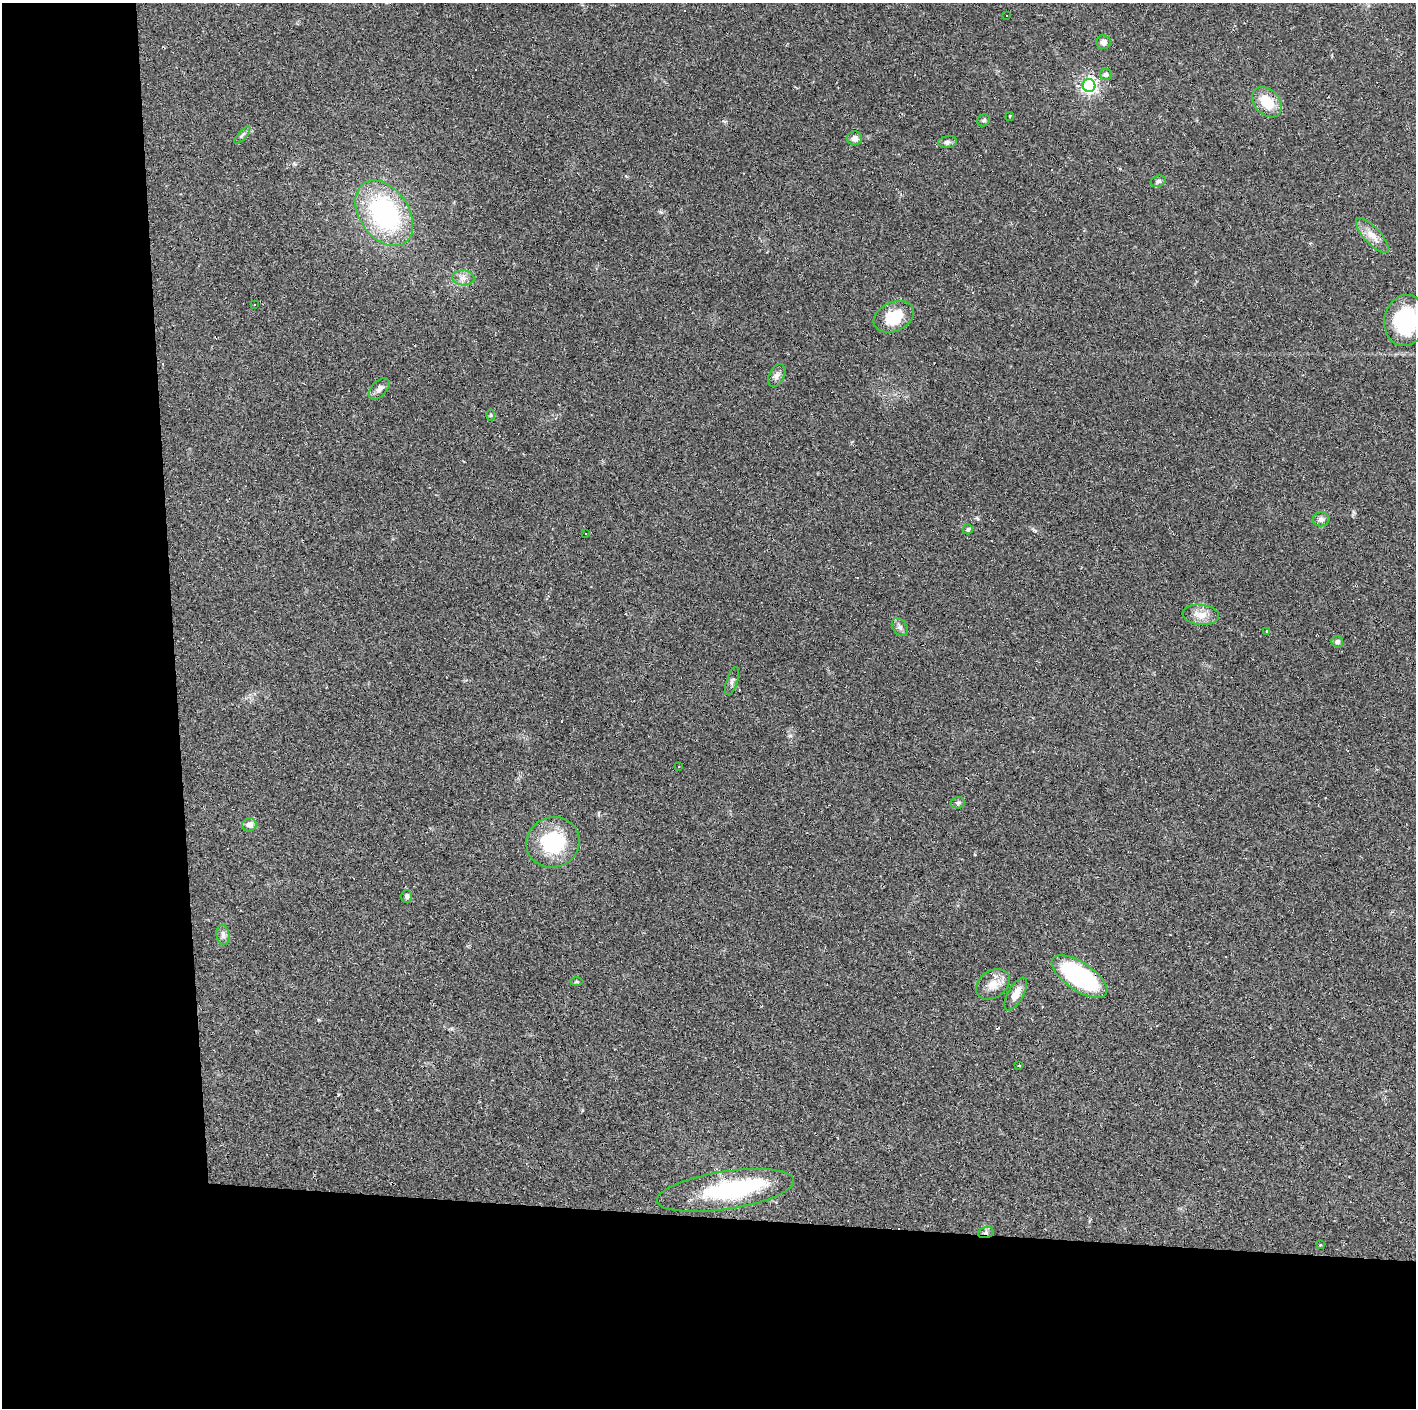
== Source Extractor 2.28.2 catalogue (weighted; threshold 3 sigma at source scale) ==
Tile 7 of 3 x 3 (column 1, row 3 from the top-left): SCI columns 1-1414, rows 1-1406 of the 4243 x 4220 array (HDU 1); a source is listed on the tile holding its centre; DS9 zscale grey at full resolution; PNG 1418 x 1410 px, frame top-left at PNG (2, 3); each listed source drawn as its Kron ellipse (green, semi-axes under 4 px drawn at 4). Shown black and unused: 24% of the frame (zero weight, under 2 of 3 exposures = <1% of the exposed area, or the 3 px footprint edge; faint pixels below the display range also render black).
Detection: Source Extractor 2.28.2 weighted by HDU 2 'WHT'; one run over the whole footprint, this tile lists its part. Background 0.0866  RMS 0.0065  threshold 0.0292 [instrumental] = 3 sigma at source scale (4.5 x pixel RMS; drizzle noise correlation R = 1.50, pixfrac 1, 0.05/0.05 arcsec/px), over >= 5 px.
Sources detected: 54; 2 inside a brighter object's white glare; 10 cosmic-ray / hot-pixel residue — neither listed nor drawn; the other 42 listed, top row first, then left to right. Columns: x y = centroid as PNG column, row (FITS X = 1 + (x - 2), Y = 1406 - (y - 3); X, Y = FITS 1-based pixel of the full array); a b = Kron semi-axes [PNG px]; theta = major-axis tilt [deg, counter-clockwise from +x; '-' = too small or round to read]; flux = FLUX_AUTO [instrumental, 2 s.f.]
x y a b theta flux
1006 15 3 3 - 1
1103 42 7 7 - 2.9
1106 74 6 5 - 2.2
1089 86 6 6 - 210
1267 102 17 12 -47 15
1010 117 4 2 - 0.6
984 120 6 5 - 1.3
242 135 11 4 48 1.4
855 138 7 7 - 2.7
947 142 9 6 8 1.8
1158 181 8 5 15 1.5
384 213 36 24 -55 91
1372 236 22 8 -47 6.7
463 278 11 7 -3 3.5
254 305 3 3 - 1.1
894 317 21 14 24 18
1405 320 26 21 79 54
777 375 12 7 64 2.9
379 389 13 7 47 2.8
491 415 6 4 89 0.72
1321 519 8 7 - 2.5
968 529 5 5 - 1.3
585 534 3 3 - 4.3
1201 615 18 10 -5 7.4
900 627 10 7 -54 2.2
1267 631 3 3 - 2.6
1337 642 6 5 - 2.4
732 681 15 5 71 2
679 766 3 3 - 2.3
958 803 7 5 6 1.3
249 825 7 6 - 4
553 842 27 25 21 39
407 896 6 5 - 1.5
223 935 10 6 -81 2.5
1079 977 32 14 -34 86
576 982 7 4 0 0.74
993 984 18 13 37 8.1
1016 994 18 7 61 7.2
1019 1066 3 3 - 0.96
726 1190 69 19 9 68
986 1232 8 5 17 1.7
1320 1245 4 2 - 0.44
Overlapping masked pixels (flux is a lower limit): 2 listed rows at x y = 1079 977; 986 1232
Isophote crosses this tile's border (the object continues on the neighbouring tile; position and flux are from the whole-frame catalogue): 1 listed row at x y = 1405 320
Unlisted compact peaks at least as high as the median listed source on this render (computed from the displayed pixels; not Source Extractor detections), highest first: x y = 790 736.